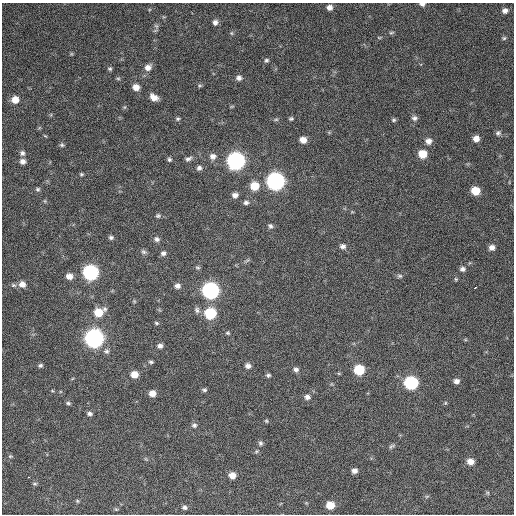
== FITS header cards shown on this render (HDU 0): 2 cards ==
NAXIS1  =                  512 / Axis length
NAXIS2  =                  512 / Axis length

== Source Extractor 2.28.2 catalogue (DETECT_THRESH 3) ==
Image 512 x 512 px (HDU 0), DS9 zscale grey, 1 PNG px = 1 image px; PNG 516 x 516 px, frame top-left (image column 1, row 512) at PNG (2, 3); no overlay
Background 638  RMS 25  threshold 74.3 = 3 sigma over >= 5 px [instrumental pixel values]
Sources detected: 106; all 106 listed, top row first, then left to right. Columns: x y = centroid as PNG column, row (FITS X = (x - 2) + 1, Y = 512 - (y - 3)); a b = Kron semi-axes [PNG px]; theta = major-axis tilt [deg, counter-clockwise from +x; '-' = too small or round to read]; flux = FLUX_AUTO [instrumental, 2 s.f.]
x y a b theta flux
422 4 6 4 -3 5500
329 7 6 6 - 7400
505 11 6 5 - 6100
215 22 7 6 - 6800
156 26 7 5 -44 3200
231 33 6 5 - 2400
391 33 7 4 16 2600
504 38 5 5 - 2400
266 60 6 5 - 3000
148 67 9 7 30 10000
110 69 6 5 - 2800
118 78 6 4 -1 2300
239 78 7 6 - 6000
200 86 6 4 27 2100
136 87 6 6 - 13000
154 97 8 5 -33 13000
15 100 7 7 - 17000
232 106 6 4 19 1500
125 107 6 3 70 1900
414 118 7 6 - 5200
178 119 5 5 - 2700
276 119 6 4 0 2300
291 119 5 4 - 2600
394 120 6 4 -12 2800
498 133 8 6 37 4100
45 136 5 3 - 1400
476 139 6 6 - 11000
303 140 6 6 - 13000
428 141 7 7 - 9100
62 145 6 5 - 3000
22 153 7 6 - 4800
422 154 7 7 - 29000
213 156 8 8 - 7900
169 159 5 5 - 3000
188 159 9 5 26 4900
22 161 6 5 - 7000
236 161 8 8 - 650000
199 168 6 6 - 4800
81 174 5 4 - 2100
275 181 8 8 - 660000
254 186 7 7 - 32000
38 189 6 5 - 2900
475 191 7 6 - 31000
235 195 7 5 5 6800
45 201 6 3 -71 1800
246 202 7 6 - 4400
158 216 6 5 - 3000
270 226 7 6 - 4000
111 237 6 5 - 3800
157 239 7 6 - 5100
343 246 7 6 - 5600
492 247 7 6 - 8200
144 252 7 6 - 3800
163 253 6 6 - 4800
247 261 9 3 21 2400
198 267 6 4 -16 2400
462 269 7 6 - 5500
91 272 8 8 - 350000
69 276 7 6 - 12000
400 276 7 5 0 3100
456 279 5 5 - 2100
22 284 8 7 - 12000
13 285 8 6 -15 3700
177 286 7 6 - 6700
475 287 4 3 - 5700
210 290 8 8 - 530000
134 301 5 4 - 1900
197 310 9 7 -72 5300
99 312 10 7 22 33000
210 313 7 7 - 95000
156 323 6 4 -23 2300
228 333 6 5 - 2400
94 338 8 8 - 800000
160 346 6 5 - 5600
106 351 7 7 - 4600
151 362 6 4 -9 2600
40 365 6 5 - 3200
248 366 6 6 - 6700
296 369 6 6 - 5000
359 370 7 7 - 69000
134 374 7 6 - 17000
268 375 5 4 - 3200
456 381 6 5 - 7100
411 383 8 7 - 200000
204 390 7 5 6 3000
152 393 6 6 - 13000
307 397 7 6 - 6400
68 403 6 4 -10 2800
445 403 6 3 71 1700
89 414 6 4 -3 4300
266 421 5 4 - 2100
194 425 7 6 - 4400
260 443 6 5 - 3500
391 446 9 4 37 3100
10 456 5 5 - 2100
470 461 7 6 - 13000
354 471 6 5 - 7000
232 475 7 6 - 14000
28 477 3 2 - 3300
35 484 6 5 - 2400
488 493 6 4 -72 2000
427 496 6 3 19 2000
77 501 5 4 - 2000
330 505 7 6 - 28000
184 507 6 6 - 4200
116 509 5 3 - 1800
At the frame edge (FLAGS 8, measured only in part): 1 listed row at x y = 422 4